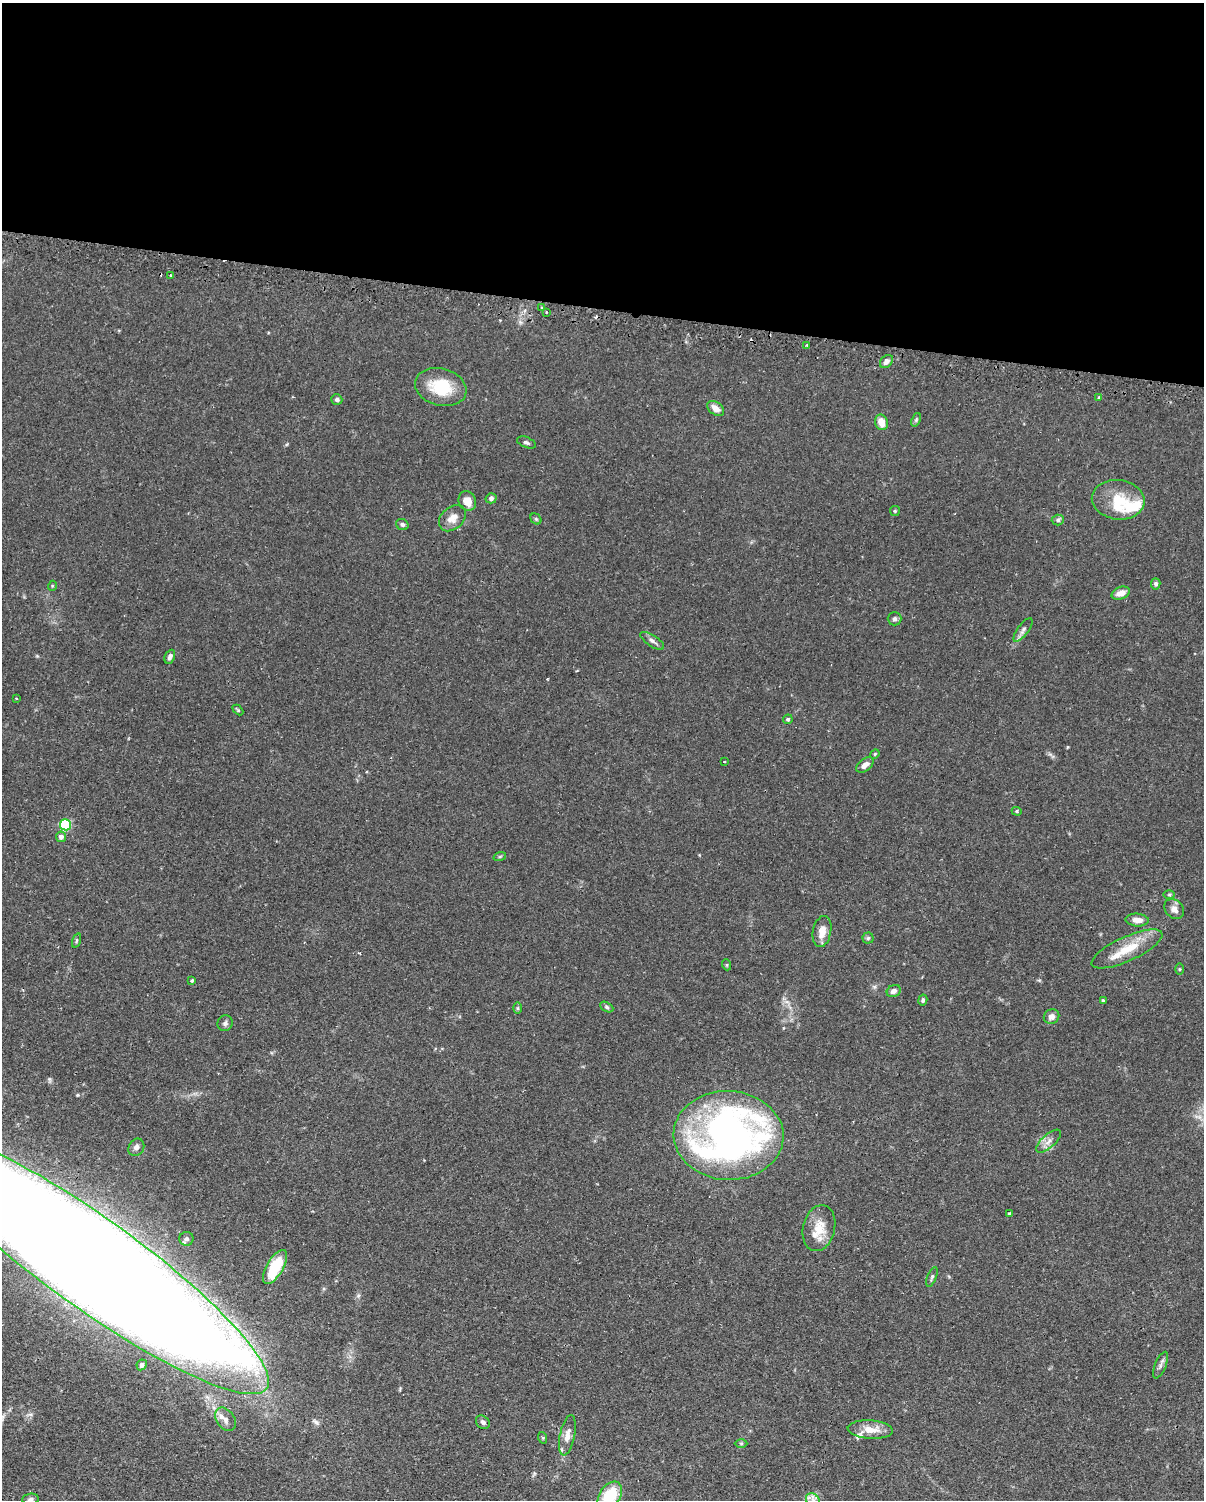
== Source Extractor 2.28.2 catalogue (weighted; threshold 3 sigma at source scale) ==
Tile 3 of 4 x 3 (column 3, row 1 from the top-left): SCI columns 2435-3636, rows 3256-4753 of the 4868 x 4896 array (HDU 1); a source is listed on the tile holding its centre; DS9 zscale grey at full resolution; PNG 1206 x 1502 px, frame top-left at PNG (2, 3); each listed source drawn as its Kron ellipse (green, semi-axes under 4 px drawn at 4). Shown black and unused: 20% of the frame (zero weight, under 2 of 3 exposures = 4% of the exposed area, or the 3 px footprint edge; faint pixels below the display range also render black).
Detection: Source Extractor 2.28.2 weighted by HDU 2 'WHT'; one run over the whole footprint, this tile lists its part. Background 0.106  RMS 0.0054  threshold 0.0244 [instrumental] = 3 sigma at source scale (4.5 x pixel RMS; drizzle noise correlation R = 1.50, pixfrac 1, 0.05/0.05 arcsec/px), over >= 5 px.
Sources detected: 82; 1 inside a brighter object's white glare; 2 cosmic-ray / hot-pixel residue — neither listed nor drawn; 5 inside a brighter listed object's ellipse — not listed separately; the other 74 listed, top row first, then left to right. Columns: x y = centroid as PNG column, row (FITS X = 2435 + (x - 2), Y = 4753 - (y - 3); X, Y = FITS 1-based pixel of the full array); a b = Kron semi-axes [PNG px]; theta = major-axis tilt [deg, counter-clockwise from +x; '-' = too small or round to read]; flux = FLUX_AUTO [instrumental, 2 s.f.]
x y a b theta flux
171 275 3 3 - 1.9
542 307 3 2 - 0.48
546 312 3 2 - 0.49
807 345 2 2 - 0.53
886 361 7 5 46 2
441 387 26 18 -15 21
1099 398 4 3 - 0.79
337 400 5 5 - 1.3
715 408 9 6 -37 4.2
916 420 7 4 66 0.9
881 422 8 6 -74 6.1
526 442 10 5 -22 1.2
491 498 5 5 - 1.3
1118 500 26 20 -7 15
467 501 10 8 -65 5.6
895 511 5 5 - 0.69
452 518 15 11 42 5.2
536 519 6 5 - 0.74
1058 520 6 5 - 1.1
402 524 6 5 - 1.3
1156 584 5 4 - 1.3
52 586 5 3 - 0.48
1121 593 9 6 19 4.7
895 619 7 7 - 1.3
1023 630 14 5 53 2.1
652 641 14 5 -33 2.1
170 657 7 5 67 2
16 698 3 2 - 0.36
238 710 6 4 -45 0.77
788 719 5 4 - 0.98
875 754 5 4 - 0.57
724 762 3 2 - 0.38
865 765 10 6 37 3.2
1017 811 5 4 - 0.66
65 825 5 5 - 52
61 837 5 5 - 2.7
500 856 6 4 19 0.71
1169 895 6 4 0 0.7
1174 909 11 8 -48 3.1
1137 920 11 6 -5 4.2
822 932 16 9 78 5.3
868 938 5 5 - 0.88
76 941 7 3 71 0.79
1127 949 38 12 24 15
727 965 5 3 - 0.62
1180 969 6 4 -90 0.57
192 980 4 3 - 0.67
894 991 7 6 - 2.1
923 1000 5 4 - 1.1
1103 1000 4 3 - 0.83
607 1007 7 4 -28 0.97
518 1008 6 4 90 0.71
1052 1017 8 7 - 2.6
225 1023 8 7 - 1.6
729 1135 55 44 -2 260
1048 1141 15 6 43 3.2
136 1147 9 7 59 2.1
1009 1213 2 2 - 0.5
819 1228 23 16 77 11
186 1239 7 7 - 1.6
92 1263 215 45 -36 3600
275 1267 19 8 60 23
932 1277 10 4 69 1.2
142 1365 5 5 - 1.5
1160 1365 14 5 67 2
226 1419 13 9 -55 3.2
483 1422 7 6 - 1.7
870 1430 23 9 -4 9
567 1435 20 7 78 4.6
543 1438 6 4 -72 0.61
741 1443 6 4 0 0.75
610 1496 15 10 56 21
30 1499 8 5 8 1.4
813 1500 8 6 -44 2.4
Overlapping masked pixels (flux is a lower limit): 1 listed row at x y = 92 1263
Isophote crosses this tile's border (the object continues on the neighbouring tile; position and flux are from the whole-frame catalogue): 3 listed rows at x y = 92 1263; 610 1496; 813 1500